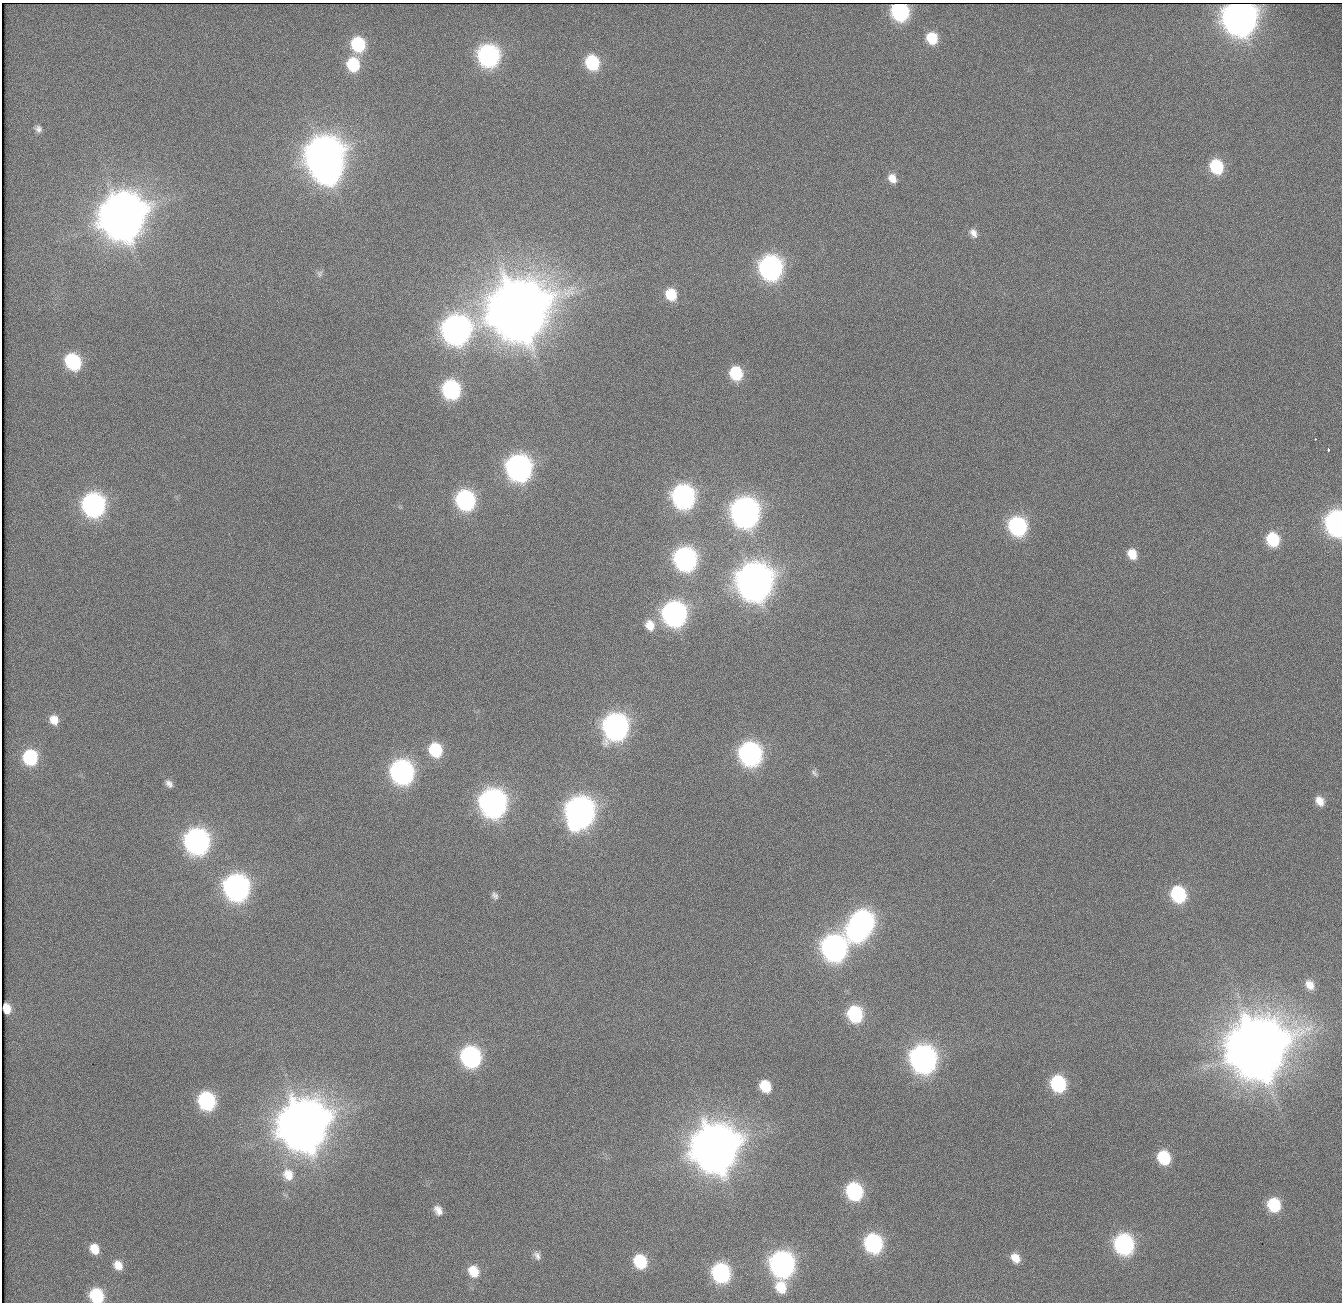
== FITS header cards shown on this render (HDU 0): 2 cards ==
NAXIS1  =                 1340          /
NAXIS2  =                 1300          /

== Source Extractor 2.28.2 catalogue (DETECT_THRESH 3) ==
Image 1340 x 1300 px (HDU 0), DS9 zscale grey, 1 PNG px = 1 image px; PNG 1344 x 1304 px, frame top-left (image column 1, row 1300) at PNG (2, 3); no overlay
Background 138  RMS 4.6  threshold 13.8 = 3 sigma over >= 5 px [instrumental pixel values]
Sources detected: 83; all 83 listed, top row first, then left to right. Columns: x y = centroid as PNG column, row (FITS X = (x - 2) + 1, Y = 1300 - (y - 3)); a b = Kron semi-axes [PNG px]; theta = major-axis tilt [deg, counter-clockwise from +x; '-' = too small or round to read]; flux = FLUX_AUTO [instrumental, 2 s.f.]
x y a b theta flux
900 11 11 10 - 5.9e+04
1240 18 14 13 - 6.9e+05
932 38 11 10 - 9.7e+03
358 44 12 10 -67 2.3e+04
488 56 13 12 - 1.2e+05
592 63 12 10 -64 2.3e+04
353 65 12 10 -70 1.7e+04
38 129 9 8 - 1.4e+03
324 155 15 14 - 1.0e+06
1216 167 12 10 -66 2.1e+04
327 170 13 12 - 2.3e+05
892 178 12 9 -57 3.3e+03
122 216 16 15 - 2.1e+06
973 233 13 9 -60 2.3e+03
771 268 14 12 -71 1.6e+05
319 273 9 8 - 1.0e+03
671 294 13 10 -65 8.9e+03
518 310 18 17 - 5.1e+06
456 330 14 14 - 3.3e+05
73 362 13 10 -53 3.0e+04
736 373 12 10 -65 1.6e+04
451 390 12 11 - 6.3e+04
1315 439 3 2 - 9.0e+02
1328 449 4 3 - 2.4e+03
519 468 14 12 -70 2.3e+05
683 497 14 12 -68 1.5e+05
465 500 13 11 -66 7.5e+04
93 505 13 12 - 1.5e+05
745 512 14 13 - 3.5e+05
1337 523 13 10 -80 2.0e+05
1017 526 12 10 -62 6.1e+04
1273 539 12 10 -67 1.6e+04
1132 554 10 8 -61 4.7e+03
685 559 13 12 - 1.5e+05
754 581 15 14 - 9.1e+05
674 614 13 12 - 1.8e+05
650 625 14 12 -68 4.3e+03
54 720 11 9 -59 3.3e+03
615 727 14 13 - 2.2e+05
435 750 13 11 -62 1.7e+04
750 754 14 12 -67 1.5e+05
30 757 12 10 -72 2.6e+04
402 772 14 12 -68 1.6e+05
814 773 12 7 -49 1.2e+03
169 784 9 6 -50 1.5e+03
1320 801 9 7 -57 3.1e+03
493 803 14 13 - 2.9e+05
580 812 16 14 82 3.8e+05
197 841 14 12 -70 2.0e+05
236 887 14 12 -69 2.3e+05
1178 894 12 10 -65 3.2e+04
495 895 11 8 -57 1.4e+03
863 921 14 11 -55 1.2e+05
856 931 14 10 -57 9.2e+04
834 948 14 13 - 2.2e+05
1310 985 11 8 -55 3.0e+03
7 1009 9 6 -77 3.9e+03
855 1014 12 11 - 3.1e+04
1257 1049 18 17 - 5.1e+06
471 1057 13 11 -66 9.2e+04
923 1059 14 12 -68 2.7e+05
1058 1084 12 11 - 3.3e+04
765 1086 11 9 -60 8.8e+03
207 1101 12 11 - 4.8e+04
303 1125 17 16 - 2.9e+06
715 1148 17 15 -75 2.3e+06
1164 1158 11 9 -66 1.6e+04
288 1175 16 13 -62 5.1e+03
854 1191 12 10 -64 4.6e+04
1274 1205 12 10 -67 1.6e+04
438 1210 12 8 -58 2.5e+03
873 1243 12 11 - 6.2e+04
1124 1244 13 11 -66 8.4e+04
94 1249 13 11 -59 4.9e+03
537 1255 13 9 -54 1.8e+03
1015 1258 11 9 -51 3.6e+03
640 1261 13 10 -59 1.6e+04
782 1264 14 12 -67 2.0e+05
118 1265 13 10 -56 3.7e+03
474 1271 13 11 -60 6.3e+03
721 1273 13 11 -63 6.2e+04
781 1287 15 13 -73 7.3e+03
97 1296 12 10 -58 2.1e+04
At the frame edge (FLAGS 8, measured only in part): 2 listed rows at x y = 1337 523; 97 1296